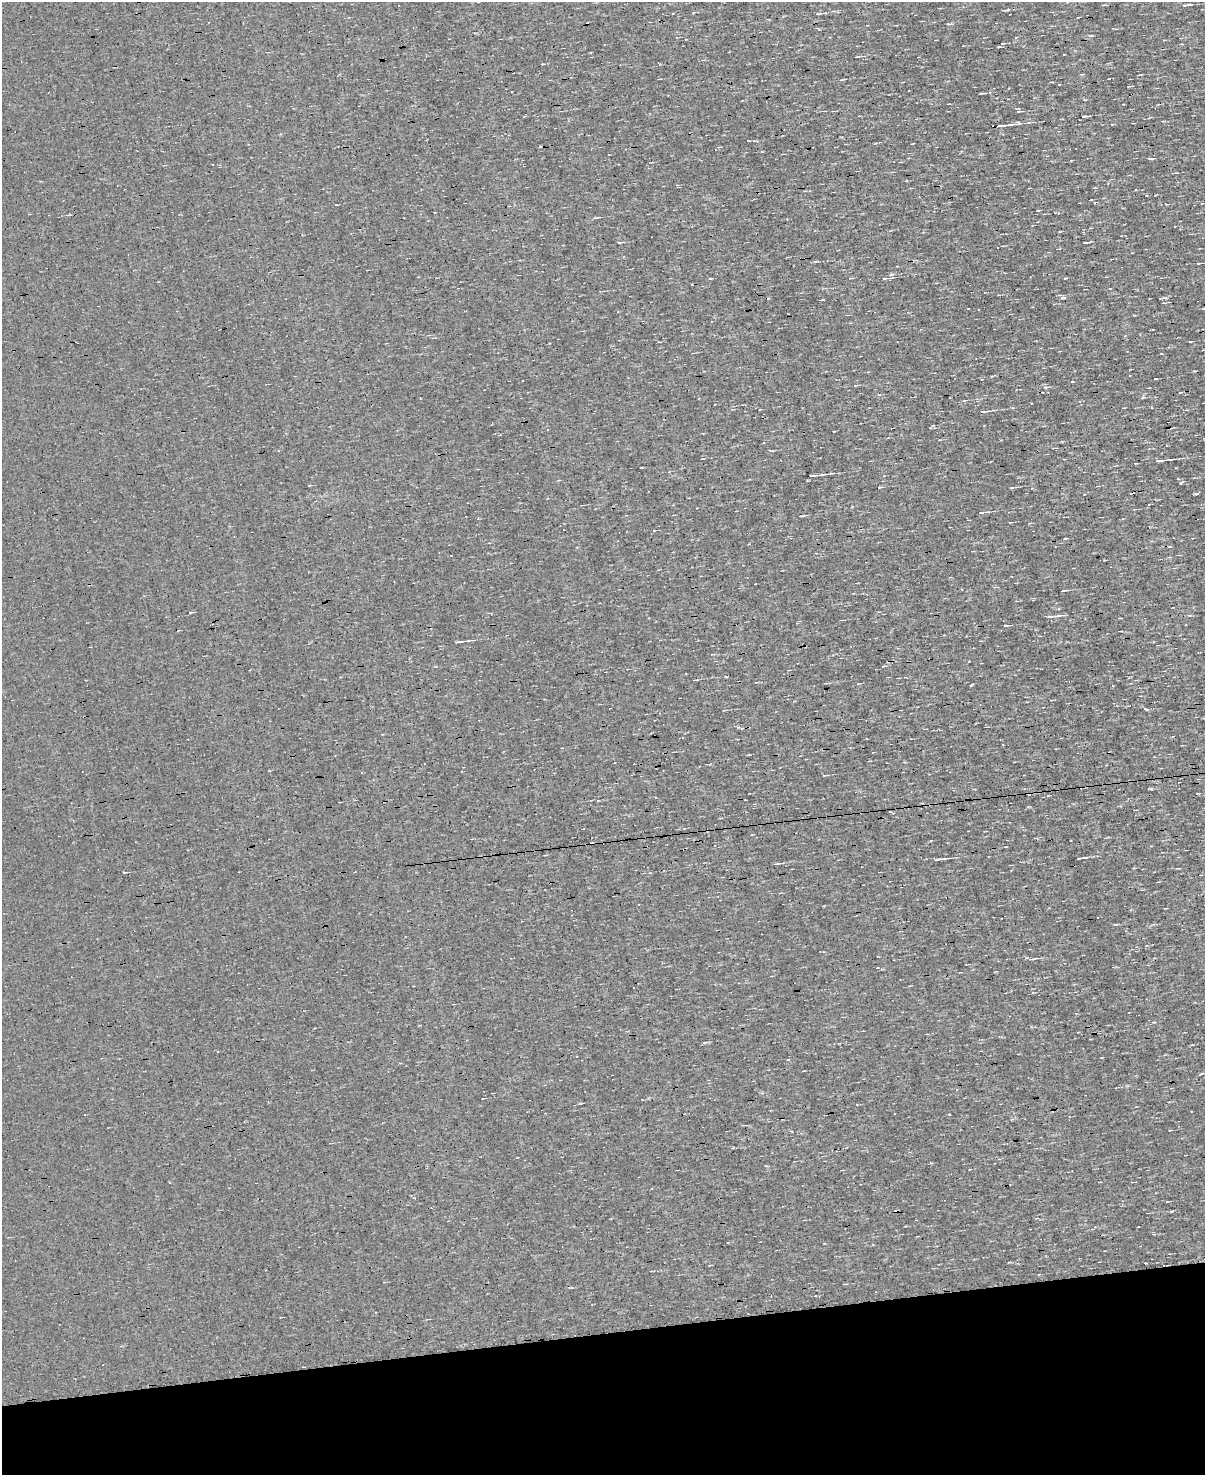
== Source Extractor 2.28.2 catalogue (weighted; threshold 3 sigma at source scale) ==
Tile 10 of 4 x 3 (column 2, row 3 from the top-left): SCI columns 1205-2407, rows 140-1612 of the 4814 x 4810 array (HDU 1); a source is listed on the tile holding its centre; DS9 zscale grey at full resolution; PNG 1207 x 1477 px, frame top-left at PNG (2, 2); no overlay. Shown black and unused: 10% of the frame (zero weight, under 3 of 4 exposures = <1% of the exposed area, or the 3 px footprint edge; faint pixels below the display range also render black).
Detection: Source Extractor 2.28.2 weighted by HDU 2 'WHT'; one run over the whole footprint, this tile lists its part. Background -5.64e-04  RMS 0.04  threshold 0.181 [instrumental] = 3 sigma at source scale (4.5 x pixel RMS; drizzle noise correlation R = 1.50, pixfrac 1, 0.05/0.05 arcsec/px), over >= 5 px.
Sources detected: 65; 8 cosmic-ray / hot-pixel residue — not listed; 2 inside a brighter listed object's ellipse — not listed separately; the other 55 listed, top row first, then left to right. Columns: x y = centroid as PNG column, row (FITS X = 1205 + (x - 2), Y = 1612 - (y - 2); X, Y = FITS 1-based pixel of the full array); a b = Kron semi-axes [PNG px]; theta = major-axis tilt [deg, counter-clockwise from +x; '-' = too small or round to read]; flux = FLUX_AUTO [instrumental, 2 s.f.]
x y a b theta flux
1186 5 12 3 7 10
1005 10 8 2 1 5.9
819 13 10 3 8 7.8
948 24 5 3 - 4.5
856 57 4 2 - 3.3
1139 75 5 2 - 4.1
1059 85 3 2 - 3.7
982 93 8 2 7 5.6
1018 111 6 4 13 7.8
1085 116 7 2 3 7.8
1004 125 23 3 8 36
1150 159 5 3 - 4.7
1095 203 4 2 - 3.3
336 205 3 2 - 2.3
594 218 6 3 3 5.7
1086 242 6 2 5 5.9
891 275 8 3 12 5.9
884 278 6 3 2 6
1161 298 6 3 22 5.9
1072 381 4 2 - 2.9
856 385 5 3 - 3.5
1046 387 5 5 - 6.5
1181 393 4 3 - 3.4
1143 397 5 3 - 4.7
965 400 6 3 18 4
984 411 11 3 5 12
771 451 5 3 - 4.2
1159 461 19 3 9 26
821 475 16 3 7 11
1097 486 4 2 - 3.7
1011 488 4 3 - 4.5
982 512 10 3 6 9.5
801 516 6 2 1 4.8
1064 590 6 2 7 5.2
190 613 3 3 - 100
1051 616 16 4 7 18
1005 626 5 3 - 5.6
458 642 10 3 6 15
695 680 7 2 0 3.5
971 685 5 2 - 3.9
1145 709 8 3 -26 5.7
724 710 6 3 6 4.4
825 775 7 2 7 4.8
1197 793 3 3 - 11
1081 858 10 2 7 9.5
939 859 11 3 5 14
776 864 8 3 6 6.4
1115 924 5 3 - 3.5
1031 959 10 4 -1 9.9
705 1042 6 4 19 4.9
217 1052 3 2 - 4.6
577 1056 3 3 - 3.3
1201 1073 6 3 19 4.6
857 1105 3 2 - 6.8
845 1284 4 2 - 3.4
Unlisted compact peaks at least as high as the median listed source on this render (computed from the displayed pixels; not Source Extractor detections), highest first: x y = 1181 483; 1196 494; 1194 371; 1172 1211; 1065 538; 1152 789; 124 872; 1155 379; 1065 278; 879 487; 580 1103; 1154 1022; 1146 195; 819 29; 931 1163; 1091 35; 619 243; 1190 342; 543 64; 931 841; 1104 560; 1071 161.